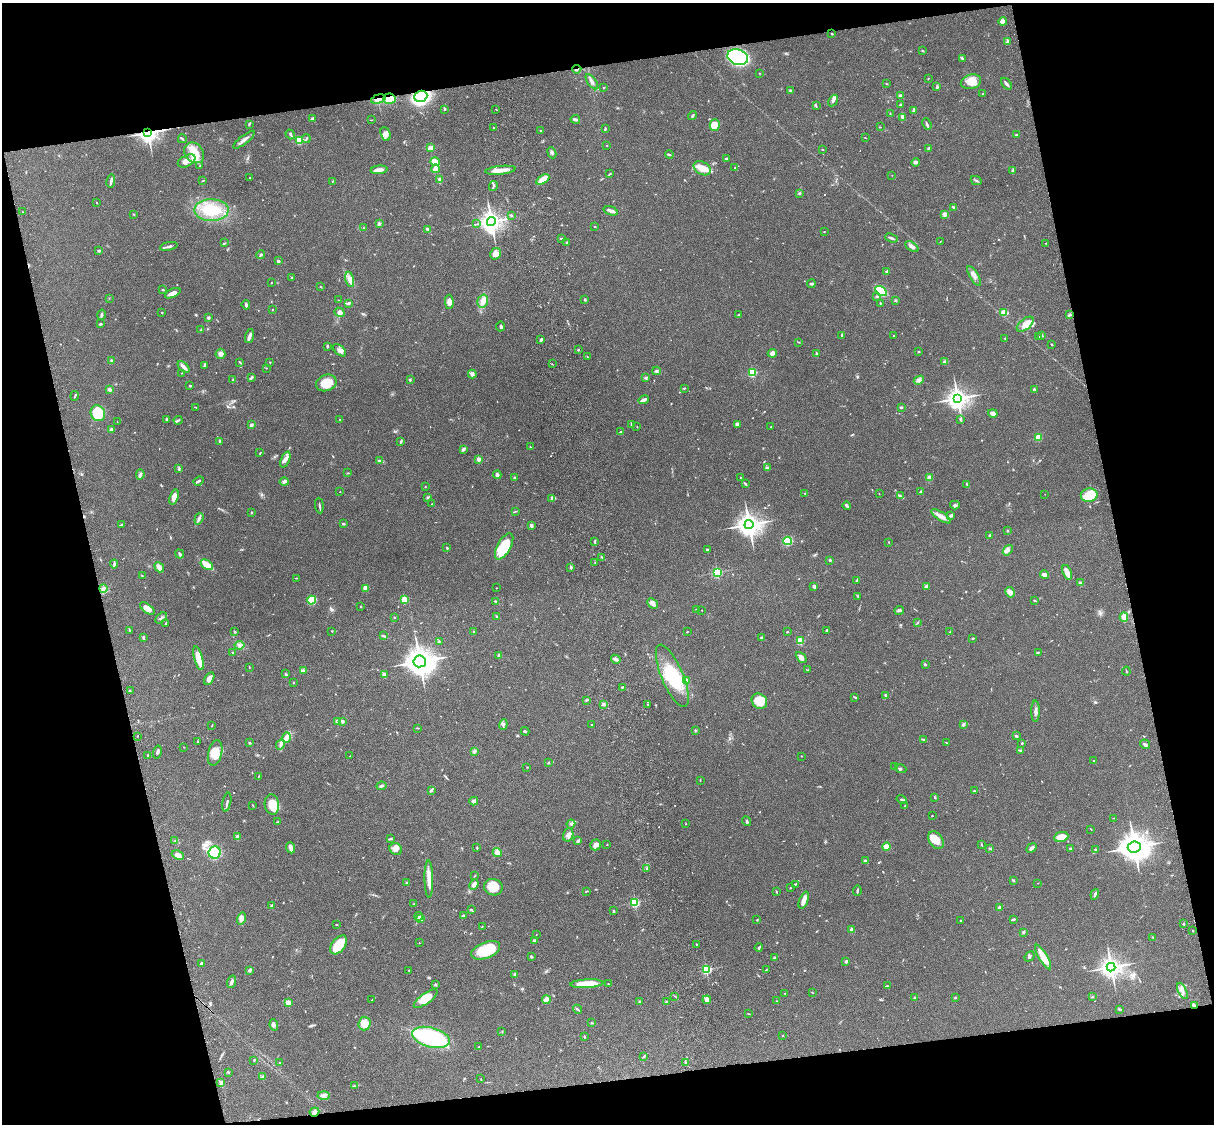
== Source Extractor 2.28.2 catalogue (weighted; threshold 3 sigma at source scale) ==
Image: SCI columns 122-4969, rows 277-4763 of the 5088 x 4927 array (HDU 1 of 3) = the unmasked area's bounding box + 8 px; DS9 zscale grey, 4 x 4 block average (1 PNG px = mean of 4 x 4 image px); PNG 1216 x 1126 px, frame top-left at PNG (2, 3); each listed source drawn as its Kron ellipse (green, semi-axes under 4 px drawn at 4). Shown black and unused: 26% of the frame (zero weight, under 3 of 4 exposures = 6% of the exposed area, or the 3 px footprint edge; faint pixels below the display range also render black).
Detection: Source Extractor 2.28.2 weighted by HDU 2 'WHT'. Background 0.0918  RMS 0.0062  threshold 0.0278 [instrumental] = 3 sigma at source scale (4.5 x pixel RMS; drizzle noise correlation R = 1.50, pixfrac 1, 0.05/0.05 arcsec/px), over >= 5 px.
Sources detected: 697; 3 too faint to see at this stretch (4 x 4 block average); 1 inside a brighter object's white glare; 2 cosmic-ray / hot-pixel residue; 2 long thin detections or spike segments (spike, bleed or trail) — neither listed nor drawn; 15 coinciding with a brighter row at this scale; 28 inside a brighter listed object's ellipse — not listed separately; of the other 646, all 500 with FLUX_AUTO >= 1.36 (the completeness limit of this list) listed and drawn (146 fainter detections not listed), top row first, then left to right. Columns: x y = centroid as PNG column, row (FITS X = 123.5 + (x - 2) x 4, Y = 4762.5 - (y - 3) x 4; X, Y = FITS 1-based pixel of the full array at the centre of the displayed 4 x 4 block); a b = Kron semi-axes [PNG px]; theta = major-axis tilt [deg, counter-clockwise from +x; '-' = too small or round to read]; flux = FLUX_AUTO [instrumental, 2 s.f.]
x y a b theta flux
1003 21 4 3 - 8.5
832 34 2 2 - 9.5
1007 41 4 2 - 5.7
923 51 3 2 - 3
738 57 10 7 -17 600
962 58 3 2 - 3.6
577 69 5 2 - 4.9
759 73 2 2 - 1.4
928 78 2 2 - 2.4
592 82 9 3 -53 12
971 82 10 7 16 35
886 83 2 2 - 1.9
1006 84 7 2 -52 8
937 87 3 2 - 4.8
604 88 2 2 - 2.9
790 91 3 2 - 3.3
983 94 2 2 - 2.9
421 96 6 5 - 600
900 96 2 2 - 9.1
378 99 7 3 15 16
389 99 6 5 - 60
833 100 6 3 57 9.4
900 104 2 2 - 1.7
816 106 2 2 - 2.3
445 109 3 2 - 3.7
496 109 2 2 - 1.4
914 111 4 3 - 7.4
890 114 3 2 - 2.5
692 115 5 2 - 4.5
313 118 4 2 - 6.9
903 118 4 3 - 6.6
575 119 4 3 - 9
371 120 3 2 - 1.5
249 124 3 2 - 4.5
927 124 6 2 -66 5.5
715 125 6 5 - 54
880 127 2 2 - 1.8
493 128 2 2 - 6.1
605 129 3 2 - 5.3
540 130 2 2 - 1.8
148 133 4 3 - 1700
290 134 5 2 - 5.1
386 134 7 4 -67 16
1016 135 3 2 - 3.2
306 138 4 2 - 3.7
865 138 2 2 - 1.4
182 139 4 2 - 4
244 140 13 2 38 19
300 140 2 2 - 250
607 145 2 2 - 1.5
430 148 4 3 - 21
928 148 4 2 - 3.3
822 149 2 2 - 2.1
194 153 11 9 -50 53
552 153 6 3 -66 7.6
669 155 4 2 - 2.9
726 159 4 3 - 5.3
187 161 9 5 28 34
435 162 5 3 - 44
916 162 4 3 - 7.8
200 166 2 2 - 2
702 168 9 6 -30 54
735 168 2 2 - 2.8
435 169 4 3 - 30
379 170 8 3 6 19
500 170 15 3 6 37
1012 171 4 2 - 5
610 174 4 2 - 2.6
892 175 2 2 - 1.6
250 178 2 2 - 5
440 180 4 2 - 12
543 180 7 3 32 56
976 180 6 2 -26 4.4
111 181 7 2 79 12
203 181 3 2 - 2.2
332 181 2 2 - 1.7
493 186 5 2 - 4.7
799 193 3 2 - 4.1
96 203 2 2 - 1.6
953 207 4 2 - 4.4
211 210 17 11 -1 110
611 211 7 3 -18 13
23 212 2 2 - 1.5
134 214 2 2 - 2.3
945 214 4 3 - 12
511 215 2 2 - 4
491 221 4 4 - 2200
379 223 3 3 - 6.1
476 224 2 2 - 1.4
595 227 2 2 - 2.4
363 228 2 2 - 2.3
428 230 4 2 - 11
824 232 2 2 - 1.6
561 238 3 2 - 2.9
891 238 6 2 -21 7.5
940 242 2 2 - 1.4
225 243 3 2 - 3.6
567 243 3 2 - 2.6
1046 243 2 2 - 2.9
169 246 9 2 13 9.4
912 246 7 3 -34 11
99 251 3 2 - 6.2
495 254 6 5 - 15
261 255 4 2 - 6.4
278 261 3 2 - 11
887 271 2 2 - 7.4
974 276 11 3 -58 17
292 277 3 2 - 2.4
350 279 8 4 -77 20
271 283 2 2 - 2.7
811 284 4 2 - 3.8
321 287 2 2 - 2.2
163 290 3 2 - 3.3
881 291 6 4 -35 150
173 293 8 3 25 21
877 296 3 2 - 4
109 298 2 2 - 1.5
585 299 3 2 - 3.1
338 300 2 2 - 1.4
896 300 2 2 - 1.5
483 301 7 5 74 21
449 302 7 4 -89 20
349 303 4 3 - 4.8
880 303 3 2 - 2.3
246 305 5 2 - 8.7
273 309 2 2 - 1.5
162 312 2 2 - 7.9
340 312 5 4 - 21
1004 312 4 3 - 25
101 315 5 2 - 8.5
738 315 2 2 - 2.2
1069 315 3 2 - 5.3
208 318 3 3 - 4.9
100 324 3 2 - 4.9
1025 324 10 5 38 33
501 326 5 2 - 5.9
201 330 2 2 - 2
841 335 3 2 - 3.2
1041 335 3 3 - 5.4
249 336 7 2 73 19
893 336 2 2 - 1.9
1039 337 2 2 - 1.5
1005 338 3 2 - 2.5
541 340 3 2 - 5.9
799 342 2 2 - 1.4
1052 344 2 2 - 3.3
327 346 3 2 - 4.6
340 350 7 4 -40 15
578 350 2 2 - 4.4
918 352 2 2 - 2.3
772 353 5 4 - 17
220 354 5 5 - 14
816 354 3 2 - 3.2
587 357 3 2 - 1.9
112 361 4 3 - 7.2
945 361 4 2 - 4.6
240 362 3 2 - 2.6
270 362 2 2 - 1.5
552 364 2 2 - 1.9
204 365 4 2 - 4.5
184 367 7 3 -45 19
266 368 2 2 - 1.8
656 371 4 3 - 6.6
182 373 2 2 - 1.6
752 373 2 2 - 300
472 374 4 3 - 15
645 377 3 2 - 4
251 378 3 2 - 8.8
233 380 2 2 - 3.4
410 380 3 2 - 4
919 380 5 4 - 9.6
326 383 10 8 21 70
190 386 2 2 - 4
684 388 2 2 - 2.6
109 389 3 3 - 6.3
1034 390 3 2 - 4.7
75 396 5 2 - 3.8
958 398 4 4 - 2300
644 400 5 2 - 17
196 407 3 2 - 1.6
901 407 3 2 - 4.9
98 413 8 7 - 130
993 413 5 2 - 32
167 419 3 3 - 5.1
340 419 2 2 - 1.6
960 419 4 2 - 4.5
178 420 4 2 - 5.7
117 422 3 2 - 1.4
737 424 3 3 - 7.3
251 425 3 2 - 6.4
631 425 3 2 - 2.3
637 427 2 2 - 1.7
771 427 2 2 - 2.4
111 430 3 3 - 8.2
621 432 3 3 - 7.1
1038 437 4 3 - 29
220 441 2 2 - 1.6
401 442 4 2 - 4.2
530 447 2 2 - 1.8
463 449 4 3 - 7.8
260 453 4 2 - 1.9
478 459 2 2 - 53
285 460 8 4 67 17
379 461 3 2 - 5
767 467 4 3 - 5.6
179 468 4 2 - 4.7
348 473 3 2 - 2.6
140 474 5 3 - 8.8
497 475 4 3 - 9.3
515 477 2 2 - 3.3
929 477 3 3 - 11
741 478 2 2 - 1.9
199 481 5 2 - 6.3
284 482 4 2 - 6.2
745 483 4 2 - 3.9
967 485 4 2 - 4.1
425 487 2 2 - 2.4
340 492 2 2 - 3
921 492 3 2 - 8.3
805 493 2 2 - 3.8
879 494 2 2 - 1.5
1045 494 2 2 - 1.5
1089 495 8 7 - 110
901 496 3 2 - 5.5
174 497 8 4 73 26
428 497 3 2 - 3
552 498 3 2 - 3.4
431 504 2 2 - 1.4
847 505 4 2 - 6.6
955 505 5 2 - 5.1
319 506 8 2 -84 5.4
515 511 3 2 - 2.2
252 513 2 2 - 2.3
951 515 4 2 - 8.1
941 516 11 4 -32 23
199 519 6 3 71 9.1
343 524 2 2 - 6.2
749 524 4 4 - 3100
121 525 4 2 - 3
531 526 3 2 - 10
1007 531 2 2 - 2
989 535 3 2 - 3.6
595 541 3 2 - 4
787 541 4 4 - 100
889 542 2 2 - 1.8
504 546 14 6 60 170
447 548 2 2 - 3.5
707 550 3 2 - 3.9
1008 550 6 3 51 12
180 554 5 2 - 7.1
602 557 3 2 - 4.4
830 560 2 2 - 15
595 563 2 2 - 1.8
114 564 4 2 - 5
207 565 7 3 -35 75
159 567 5 4 - 19
571 568 2 2 - 3
717 572 2 2 - 490
1067 572 7 3 -69 29
142 575 2 2 - 1.6
1044 575 4 3 - 13
296 578 3 2 - 2
857 580 3 2 - 3.2
1080 583 4 3 - 6.7
814 586 4 3 - 9.2
926 587 4 3 - 11
103 588 4 3 - 9.3
366 588 3 2 - 29
496 588 2 2 - 1.6
1010 592 5 4 - 22
858 596 3 2 - 2.4
312 600 4 3 - 100
404 600 2 2 - 160
495 601 2 2 - 3.8
1035 601 4 2 - 2.8
653 603 6 3 -44 14
361 606 2 2 - 2.7
147 608 8 3 -37 36
696 610 2 2 - 2.7
702 610 2 2 - 1.5
899 610 5 2 - 5.9
394 617 2 2 - 1.7
497 617 3 2 - 2.7
1124 617 5 3 - 21
161 618 7 2 41 6.4
917 622 3 2 - 2.9
166 623 3 2 - 2.5
129 630 3 2 - 2
826 630 2 2 - 5.7
234 631 3 2 - 3
331 631 2 2 - 2.1
474 632 2 2 - 3.7
687 632 2 2 - 1.6
787 632 2 2 - 4.6
950 632 4 2 - 3.8
383 636 3 2 - 3.1
143 638 4 2 - 4.5
762 638 3 2 - 9.1
973 638 2 2 - 3.6
800 641 2 2 - 190
439 642 3 3 - 4.3
239 645 5 2 - 5.1
232 652 2 2 - 2.9
1038 652 3 2 - 3
499 656 2 2 - 27
801 657 6 4 -46 15
198 658 12 4 -75 59
616 659 5 2 - 16
420 661 6 6 - 4000
925 664 3 2 - 3.9
249 667 2 2 - 1.7
808 670 2 2 - 2.4
303 671 4 2 - 3.8
1126 671 4 2 - 2.1
285 674 3 2 - 3.4
384 675 3 3 - 18
672 676 33 11 -67 170
209 679 7 4 59 19
686 680 2 2 - 30
293 682 2 2 - 2.7
622 687 3 2 - 2.5
130 690 2 2 - 1.9
885 695 3 2 - 4.1
854 697 3 2 - 3.4
586 700 2 2 - 1.4
759 701 8 7 - 66
604 704 3 3 - 6
648 704 3 2 - 1.6
1035 711 10 3 89 13
338 721 3 3 - 24
343 721 2 2 - 11
592 724 3 2 - 2.2
964 724 3 2 - 5.2
212 725 3 2 - 2
503 725 5 3 - 7.3
417 728 3 2 - 2.9
695 730 3 2 - 3.5
525 731 4 2 - 5.1
138 736 2 2 - 1.4
1016 736 3 2 - 7.2
286 737 5 3 - 28
924 740 4 2 - 4.1
198 741 2 2 - 1.6
250 743 2 2 - 3.1
947 743 3 2 - 1.8
1022 743 2 2 - 5
280 744 5 3 - 8.6
1145 744 5 3 - 7.9
184 747 2 2 - 1.4
474 751 3 3 - 8
1021 751 3 3 - 3.7
157 752 6 2 75 5.5
215 753 13 7 76 47
148 756 3 2 - 4.1
350 756 2 2 - 2.3
801 756 2 2 - 1.8
1093 761 2 2 - 3.3
548 763 3 2 - 2.6
894 766 2 2 - 1.7
527 767 2 2 - 1.6
901 769 6 2 -19 4.2
258 776 3 2 - 2.1
700 780 2 2 - 2.6
381 786 5 2 - 5.4
431 790 4 2 - 7.3
974 791 2 2 - 2.3
935 797 3 2 - 3.4
902 800 5 2 - 5.7
474 801 4 3 - 15
227 802 10 2 79 7.2
253 805 3 2 - 1.8
272 805 10 7 -80 83
905 806 2 2 - 6.6
932 816 2 2 - 1.7
1113 818 2 2 - 1.7
747 821 5 2 - 3
277 822 3 2 - 2.3
571 824 4 3 - 7.4
686 824 2 2 - 1.5
1091 829 3 2 - 1.5
568 835 7 5 73 14
238 837 4 3 - 12
1061 837 7 5 11 53
391 839 4 2 - 4.4
936 840 9 6 -55 41
175 841 4 2 - 2.8
578 841 3 2 - 5.6
595 845 5 5 - 13
607 845 2 2 - 1.7
982 845 2 2 - 1.6
886 847 4 3 - 31
1134 847 6 5 - 4600
291 848 5 3 - 22
477 848 3 2 - 2.1
990 848 3 2 - 2.8
1031 848 5 3 - 11
396 849 6 5 - 15
1070 849 2 2 - 3.5
1096 850 3 2 - 3.4
215 852 6 6 - 190
497 852 4 4 - 22
178 855 6 4 -24 18
866 861 3 2 - 8.4
647 869 2 2 - 2.7
474 876 3 2 - 2.1
429 879 19 3 -89 43
1013 880 3 2 - 3.2
407 883 3 2 - 2.6
1038 883 2 2 - 1.4
474 884 5 3 - 21
796 884 2 2 - 2.5
493 887 9 8 - 62
790 888 2 2 - 1.7
586 891 3 2 - 2.4
857 891 5 2 - 4.7
776 892 3 2 - 2.9
1095 894 5 2 - 8.6
804 900 9 3 69 35
635 903 2 2 - 370
414 904 3 2 - 1.7
272 906 3 3 - 8.6
999 907 2 2 - 24
471 910 2 2 - 2.4
614 911 4 2 - 3.2
464 915 3 2 - 4.2
419 916 4 4 - 8.9
241 919 6 4 73 13
421 919 4 3 - 11
1013 919 4 2 - 6.4
757 920 2 2 - 2.1
960 920 2 2 - 2
1183 924 2 2 - 5.5
336 925 3 2 - 2.6
482 926 2 2 - 1.6
852 930 2 2 - 71
1193 931 2 2 - 2.4
1023 932 3 2 - 4.1
536 935 2 2 - 1.4
1153 937 2 2 - 2.6
534 940 2 2 - 21
419 943 2 2 - 2.6
696 944 2 2 - 1.8
339 945 11 6 52 100
759 948 4 2 - 5
486 950 15 8 21 120
531 956 2 2 - 8.3
1030 956 6 2 48 5.2
1043 957 14 3 -59 77
774 958 2 2 - 6.3
846 961 2 2 - 24
201 963 3 2 - 6.3
1111 967 4 4 - 2200
706 969 2 2 - 490
409 970 2 2 - 2.2
766 970 2 2 - 2.7
250 971 3 2 - 3.8
515 975 2 2 - 1.4
231 982 6 2 70 9.4
435 984 3 2 - 2.6
587 984 16 4 3 92
608 984 2 2 - 2
887 986 3 2 - 3.3
1182 991 9 3 -63 15
812 992 3 2 - 1.7
785 993 2 2 - 1.9
675 996 2 2 - 2.1
955 997 2 2 - 10
1092 997 2 2 - 3.2
914 998 2 2 - 5.1
426 999 14 5 35 56
372 1000 3 2 - 1.9
546 1000 4 4 - 22
707 1000 4 4 - 17
640 1001 2 2 - 17
776 1001 2 2 - 1.4
666 1002 2 2 - 2.3
288 1003 2 2 - 110
1194 1006 3 2 - 5
577 1009 5 2 - 4.5
1119 1009 4 2 - 2.6
749 1014 2 2 - 1.4
592 1023 2 2 - 1.5
364 1024 7 6 - 47
274 1025 6 3 -82 9.3
502 1031 2 2 - 1.5
783 1035 2 2 - 4.5
431 1037 19 10 -15 500
584 1037 4 2 - 3.6
479 1047 2 2 - 1.6
644 1056 2 2 - 1.8
254 1060 2 2 - 1.5
279 1063 2 2 - 1.8
685 1063 4 2 - 5.1
228 1072 3 2 - 2.9
263 1077 3 2 - 4
481 1079 3 2 - 1.7
221 1083 4 3 - 11
354 1086 2 2 - 2.5
324 1096 6 3 -3 11
314 1112 5 4 - 12
Overlapping masked pixels (flux is a lower limit): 7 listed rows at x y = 577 69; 421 96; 378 99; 389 99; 148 133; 1194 1006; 314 1112
Diffuse or blended objects may show on this block-average render without a row.